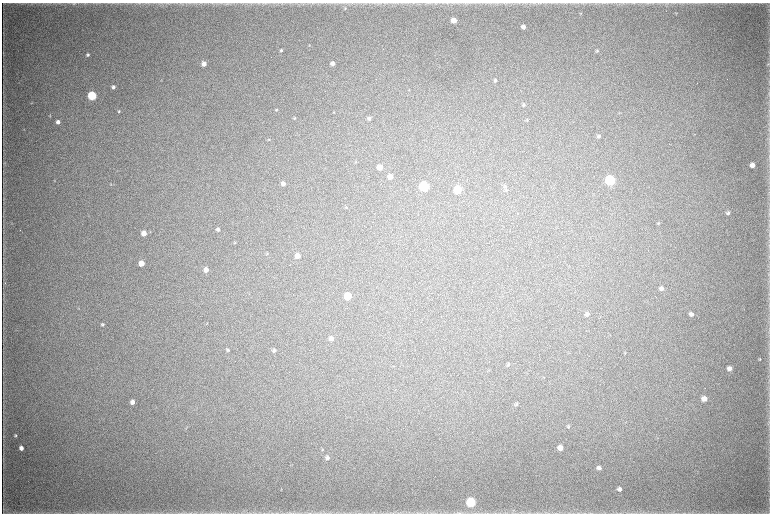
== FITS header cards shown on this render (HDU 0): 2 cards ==
NAXIS1  =                 1536 / length of data axis 1
NAXIS2  =                 1023 / length of data axis 2

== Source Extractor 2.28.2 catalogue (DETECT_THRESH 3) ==
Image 1536 x 1023 px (HDU 0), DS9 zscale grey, zoomed out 1/2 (1 PNG px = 2 x 2 image px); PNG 772 x 516 px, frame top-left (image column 1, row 1022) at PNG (2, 3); no overlay
Background 5960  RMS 45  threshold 135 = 3 sigma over >= 5 px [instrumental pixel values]
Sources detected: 98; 7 cannot appear on this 1/2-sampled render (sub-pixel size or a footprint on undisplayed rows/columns) and are not listed; the other 91 listed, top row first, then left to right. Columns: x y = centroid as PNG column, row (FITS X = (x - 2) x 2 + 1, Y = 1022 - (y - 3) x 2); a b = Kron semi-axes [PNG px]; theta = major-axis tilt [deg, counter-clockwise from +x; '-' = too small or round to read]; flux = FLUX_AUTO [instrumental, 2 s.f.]
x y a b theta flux
74 4 8 3 3 1.6e+04
227 4 6 2 11 9.7e+03
345 8 5 4 - 1.5e+04
581 13 3 3 - 6.0e+03
676 13 3 2 - 4.5e+03
454 20 4 4 - 1.1e+05
523 27 4 4 - 4.4e+04
309 45 3 3 - 6.0e+03
281 50 4 3 - 1.4e+04
597 51 4 4 - 1.3e+04
3 52 6 2 -89 6.8e+03
88 55 4 4 - 1.6e+04
333 63 4 4 - 4.0e+04
204 64 4 4 - 5.5e+04
768 64 4 3 - 7.4e+03
161 80 3 2 - 5.1e+03
495 80 4 4 - 1.7e+04
113 87 4 4 - 3.0e+04
92 96 4 4 - 7.8e+05
31 103 4 3 - 6.0e+03
523 105 4 4 - 1.4e+04
276 110 4 3 - 8.3e+03
119 111 4 3 - 1.2e+04
619 113 3 2 - 3.5e+03
50 116 4 3 - 6.1e+03
294 118 4 3 - 8.6e+03
369 118 4 4 - 2.6e+04
527 120 4 4 - 7.5e+03
58 122 4 4 - 3.8e+04
24 129 4 2 - 4.6e+03
599 136 5 4 - 1.8e+04
269 139 4 3 - 1.0e+04
356 162 3 3 - 6.1e+03
752 165 4 4 - 6.6e+04
380 167 4 4 - 1.1e+05
390 177 4 4 - 7.3e+04
610 180 5 5 - 1.3e+06
55 181 3 3 - 4.9e+03
283 183 4 4 - 4.0e+04
110 184 4 3 - 6.1e+03
424 186 5 5 - 1.1e+06
505 186 5 4 - 1.2e+04
458 189 5 5 - 4.6e+05
506 190 4 4 - 1.1e+04
346 207 4 3 - 8.9e+03
728 213 5 4 - 2.0e+04
658 223 4 3 - 7.8e+03
218 229 4 4 - 2.3e+04
144 233 4 4 - 8.9e+04
235 243 4 3 - 7.9e+03
267 253 4 3 - 6.4e+03
297 256 4 4 - 8.5e+04
141 263 4 4 - 1.2e+05
206 270 5 4 - 5.7e+04
661 288 5 4 - 2.6e+04
348 296 5 5 - 3.4e+05
79 309 3 3 - 5.8e+03
587 314 5 5 - 2.7e+04
691 314 4 4 - 3.2e+04
103 324 4 4 - 1.4e+04
331 339 5 5 - 3.9e+04
228 350 4 4 - 1.3e+04
274 350 4 3 - 1.9e+04
625 353 3 3 - 5.7e+03
760 359 4 3 - 9.2e+03
508 365 5 4 - 1.5e+04
729 368 5 4 - 4.9e+04
704 399 5 4 - 6.5e+04
132 402 4 4 - 4.5e+04
516 404 5 3 - 1.3e+04
768 424 6 2 -85 7.0e+03
568 426 5 3 - 9.8e+03
186 428 5 2 - 6.1e+03
16 435 4 3 - 1.1e+04
3 436 6 2 -88 7.8e+03
21 448 4 4 - 4.7e+04
560 448 5 4 - 6.5e+04
322 449 3 2 - 5.3e+03
327 458 5 5 - 3.1e+04
3 460 9 1 89 8.8e+03
599 468 5 4 - 2.8e+04
281 489 4 3 - 6.3e+03
619 489 5 4 - 3.2e+04
471 502 5 5 - 1.0e+06
3 509 4 2 - 7.0e+03
189 513 19 2 0 3.5e+04
217 513 11 2 -5 1.7e+04
247 513 3 2 - 5.9e+03
355 513 3 2 - 5.5e+03
459 513 8 2 -4 1.4e+04
555 513 7 1 0 9.8e+03
At the frame edge (FLAGS 8, measured only in part): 5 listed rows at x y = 189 513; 217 513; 247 513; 355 513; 459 513
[7 sub-pixel or undisplayed-footprint detections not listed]